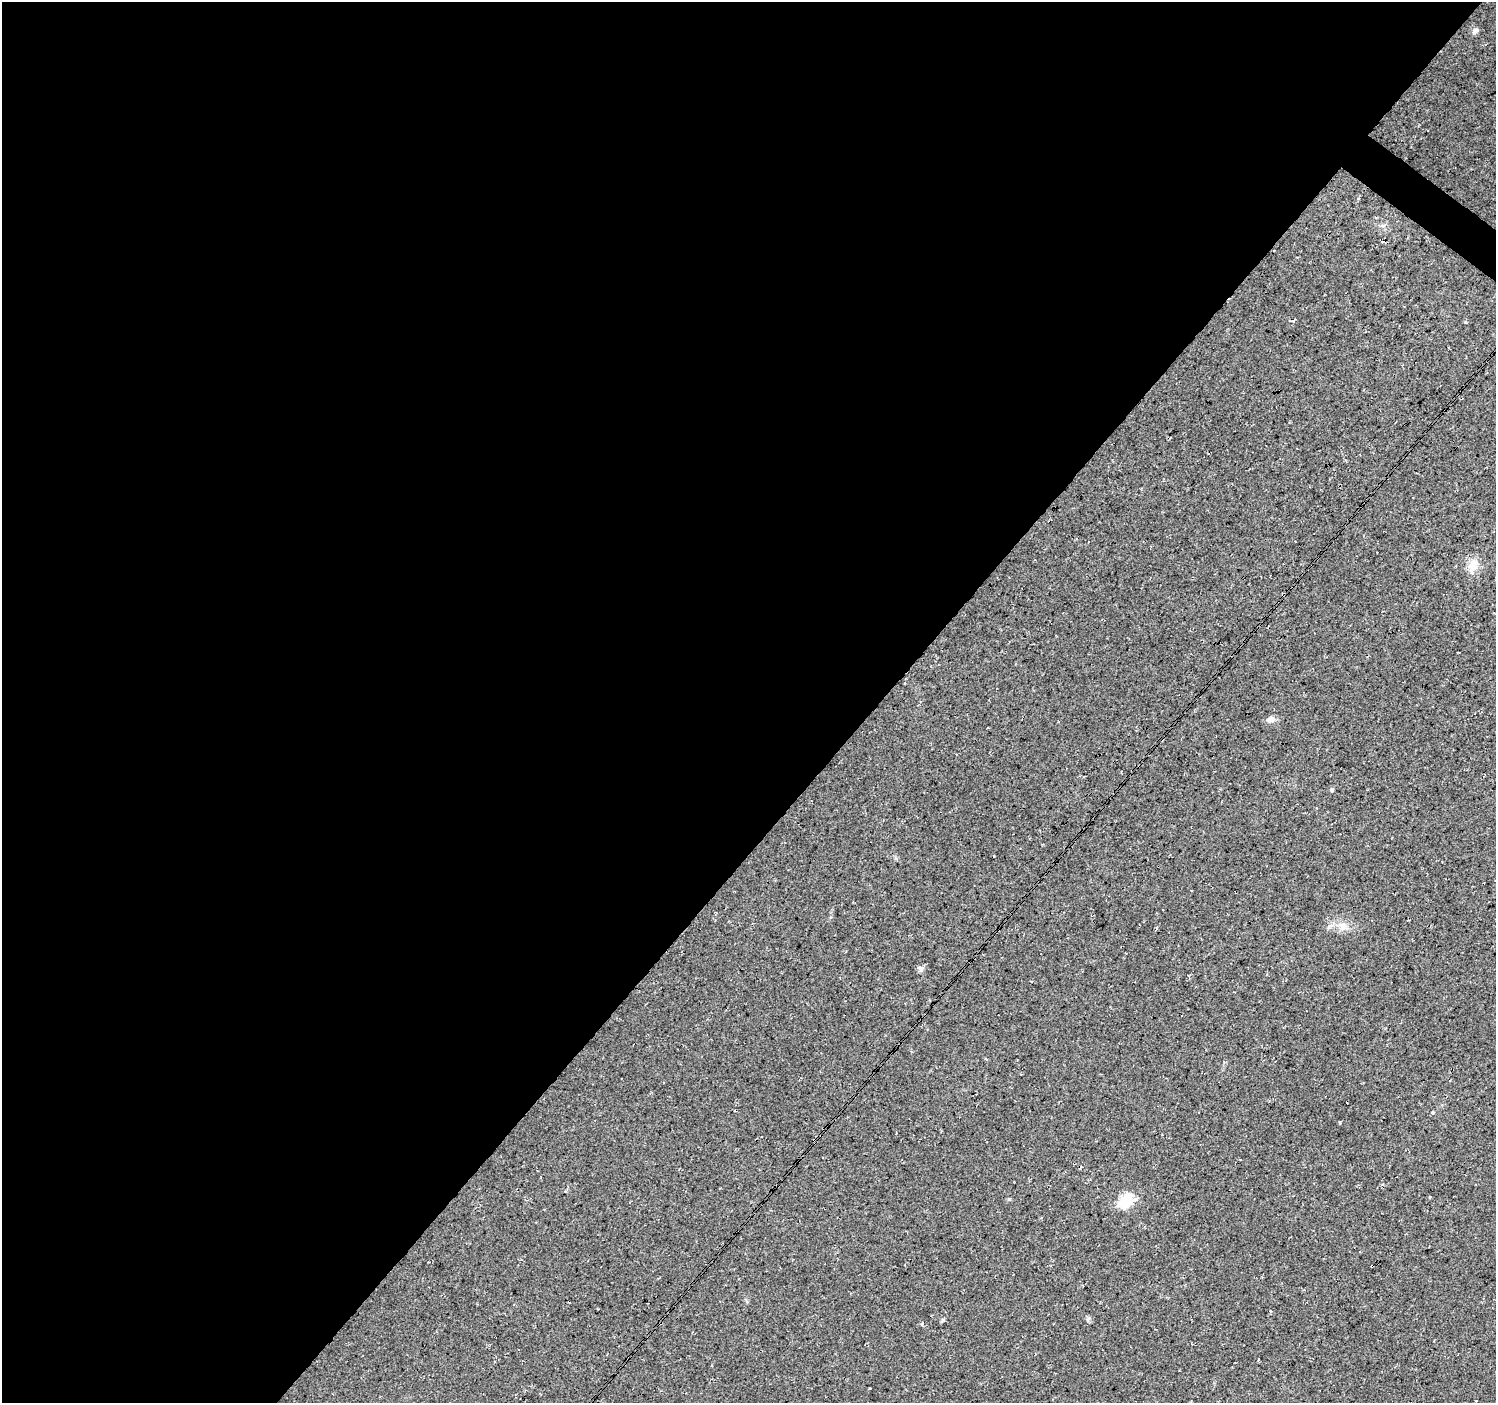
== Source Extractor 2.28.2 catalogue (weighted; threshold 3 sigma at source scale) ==
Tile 5 of 4 x 4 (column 1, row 2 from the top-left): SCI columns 1-1494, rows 2975-4375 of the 5985 x 6016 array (HDU 1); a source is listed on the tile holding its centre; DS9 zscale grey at full resolution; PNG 1498 x 1405 px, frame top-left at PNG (2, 2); no overlay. Shown black and unused: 59% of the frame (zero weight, under 3 of 4 exposures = <1% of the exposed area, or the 3 px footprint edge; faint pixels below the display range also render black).
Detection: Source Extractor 2.28.2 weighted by HDU 2 'WHT'; one run over the whole footprint, this tile lists its part. Background 0.05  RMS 0.0084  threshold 0.0379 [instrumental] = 3 sigma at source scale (4.5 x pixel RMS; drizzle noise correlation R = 1.50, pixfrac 1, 0.0396/0.0396 arcsec/px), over >= 5 px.
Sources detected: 8; all 8 listed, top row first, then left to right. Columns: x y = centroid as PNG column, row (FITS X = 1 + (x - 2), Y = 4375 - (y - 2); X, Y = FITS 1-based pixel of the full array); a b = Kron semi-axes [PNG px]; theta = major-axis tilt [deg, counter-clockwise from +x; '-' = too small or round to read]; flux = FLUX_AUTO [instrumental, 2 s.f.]
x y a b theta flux
1475 31 9 6 46 2.7
1473 566 16 12 56 9.9
1270 719 11 8 4 3.7
1332 790 5 4 - 1.1
1343 926 13 8 66 5.5
920 968 10 6 -43 2.3
1433 1112 4 3 - 0.87
1126 1200 25 13 60 17